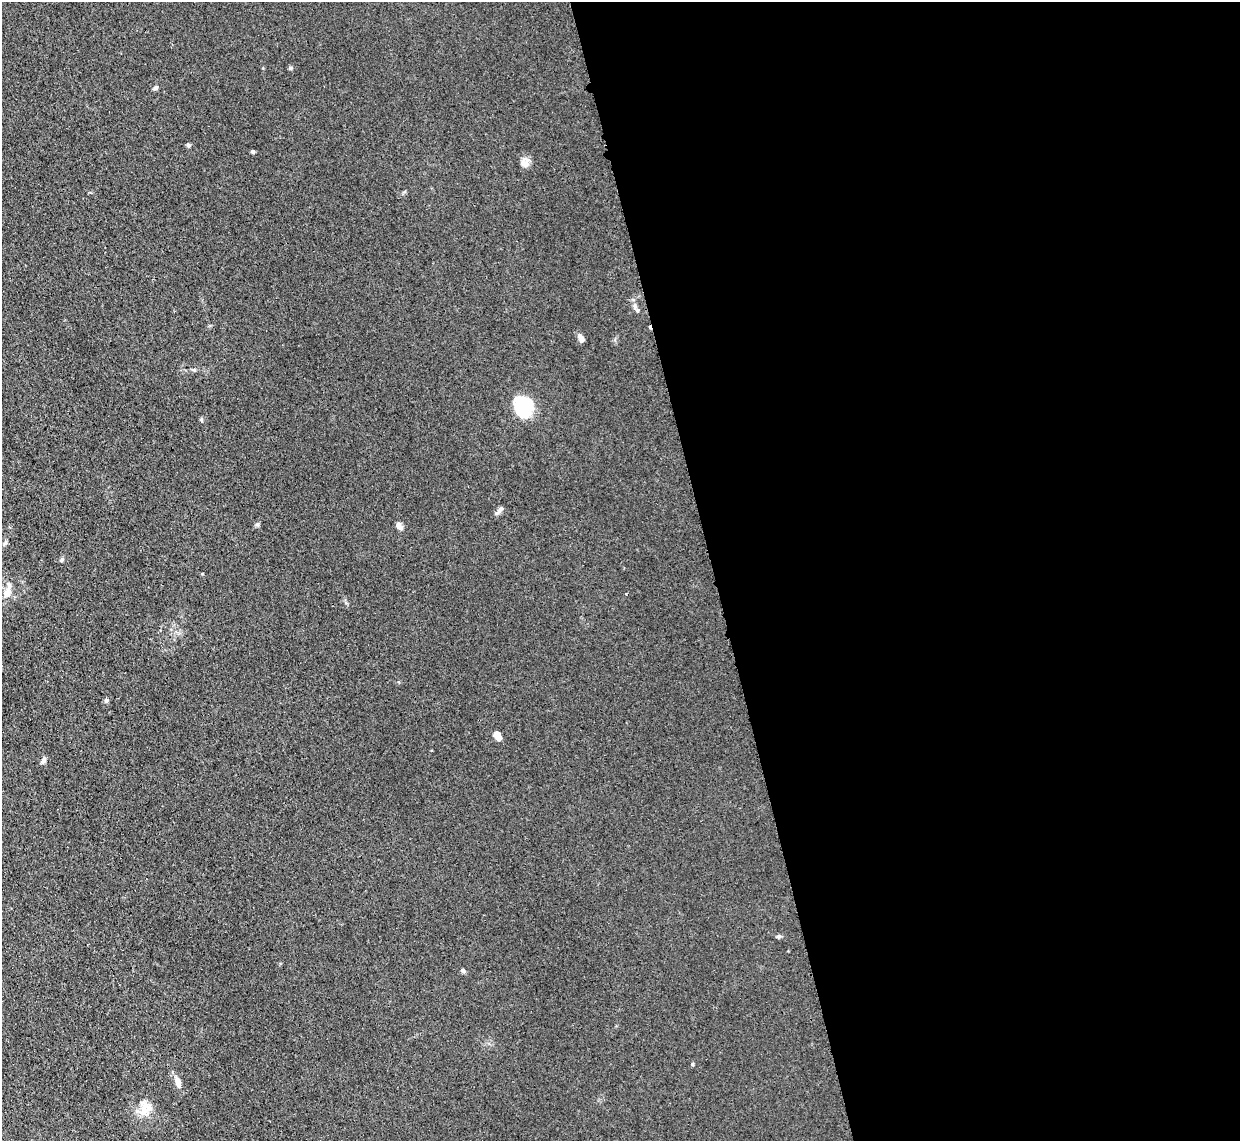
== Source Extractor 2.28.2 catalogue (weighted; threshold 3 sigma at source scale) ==
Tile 8 of 4 x 4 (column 4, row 2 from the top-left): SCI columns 3739-4976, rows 2431-3569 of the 5002 x 4979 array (HDU 1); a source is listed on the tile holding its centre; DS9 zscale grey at full resolution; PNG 1242 x 1143 px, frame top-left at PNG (2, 2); no overlay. Shown black and unused: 43% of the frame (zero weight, under 3 of 4 exposures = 3% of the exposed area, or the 3 px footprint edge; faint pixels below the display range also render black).
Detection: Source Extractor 2.28.2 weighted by HDU 2 'WHT'; one run over the whole footprint, this tile lists its part. Background 0.0232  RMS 0.004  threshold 0.018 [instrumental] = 3 sigma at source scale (4.5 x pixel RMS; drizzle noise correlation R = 1.50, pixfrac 1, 0.05/0.05 arcsec/px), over >= 5 px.
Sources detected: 27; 2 inside a brighter object's white glare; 2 cosmic-ray / hot-pixel residue — not listed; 2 inside a brighter listed object's ellipse — not listed separately; the other 21 listed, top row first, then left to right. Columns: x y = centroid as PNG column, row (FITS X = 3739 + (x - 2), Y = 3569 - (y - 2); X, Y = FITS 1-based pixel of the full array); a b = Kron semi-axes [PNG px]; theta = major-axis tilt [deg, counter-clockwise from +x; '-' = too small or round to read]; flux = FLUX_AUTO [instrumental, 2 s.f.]
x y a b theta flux
156 88 7 5 40 0.69
188 145 5 4 - 0.83
253 151 4 3 - 0.96
524 164 12 9 -36 2.2
635 307 9 5 -84 1.2
581 338 10 5 -62 1.7
194 370 6 4 -1 0.55
526 406 21 16 85 14
201 420 6 4 -70 0.53
500 510 13 5 50 1.3
399 526 10 6 -54 1.6
62 560 6 5 - 0.73
7 593 15 8 69 3.3
106 700 6 5 - 0.76
496 734 5 4 - 5
43 760 8 5 64 1.1
779 936 6 5 - 0.73
463 971 6 5 - 0.79
692 1064 4 4 - 0.42
178 1082 14 7 -75 2.7
143 1111 16 11 68 4.9
Unlisted compact peaks at least as high as the median listed source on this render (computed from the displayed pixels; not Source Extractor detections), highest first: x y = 290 68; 257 524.